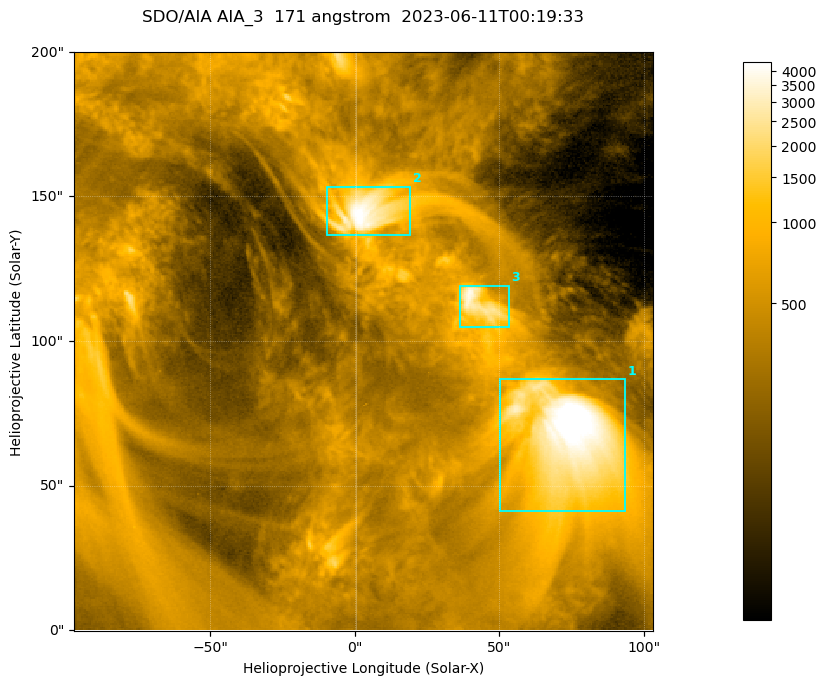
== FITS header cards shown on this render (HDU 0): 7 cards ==
TELESCOP= 'SDO/AIA '           / For AIA: SDO/AIA
INSTRUME= 'AIA_3   '           / For AIA: AIA_ATA1, AIA_ATA2, AIA_ATA3 or AIA_AT
WAVELNTH=                  171 / [angstrom] Wavelength
WAVEUNIT= 'angstrom'           / Wavelength unit: angstrom
DATE-OBS= '2023-06-11T00:19:33.350' / [ISO] Date when observation started; ISO 8
CTYPE1  = 'HPLN-TAN'           / CTYPE1; Typically HPLN
CTYPE2  = 'HPLT-TAN'           / CTYPE2; Typically HPLT

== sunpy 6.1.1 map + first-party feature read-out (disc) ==
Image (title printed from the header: SDO/AIA AIA_3  171 angstrom  2023-06-11T00:19:33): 334 x 334 px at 0.599 arcsec/px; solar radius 945 arcsec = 1577 px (partial field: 1.4% of the solar disc is inside the frame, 100% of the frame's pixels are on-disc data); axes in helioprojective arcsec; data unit not stated in the header (colour bar unlabelled)
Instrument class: DISC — disc imager (sunpy class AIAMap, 171 A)
Bright regions (active regions / flare kernels): reference = the on-disc median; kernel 3 px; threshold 5 sigma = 1090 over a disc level ~360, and >= 1.15x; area >= 111 px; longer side >= 4 px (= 2.4 arcsec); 3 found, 3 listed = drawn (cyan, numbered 1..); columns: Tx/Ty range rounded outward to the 2 arcsec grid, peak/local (2 s.f.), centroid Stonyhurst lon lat
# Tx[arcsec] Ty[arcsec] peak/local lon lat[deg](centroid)
1 50..94 40..88 15 +4 +4
2 -10..20 136..154 13 +0 +9
3 36..54 104..120 10 +3 +7